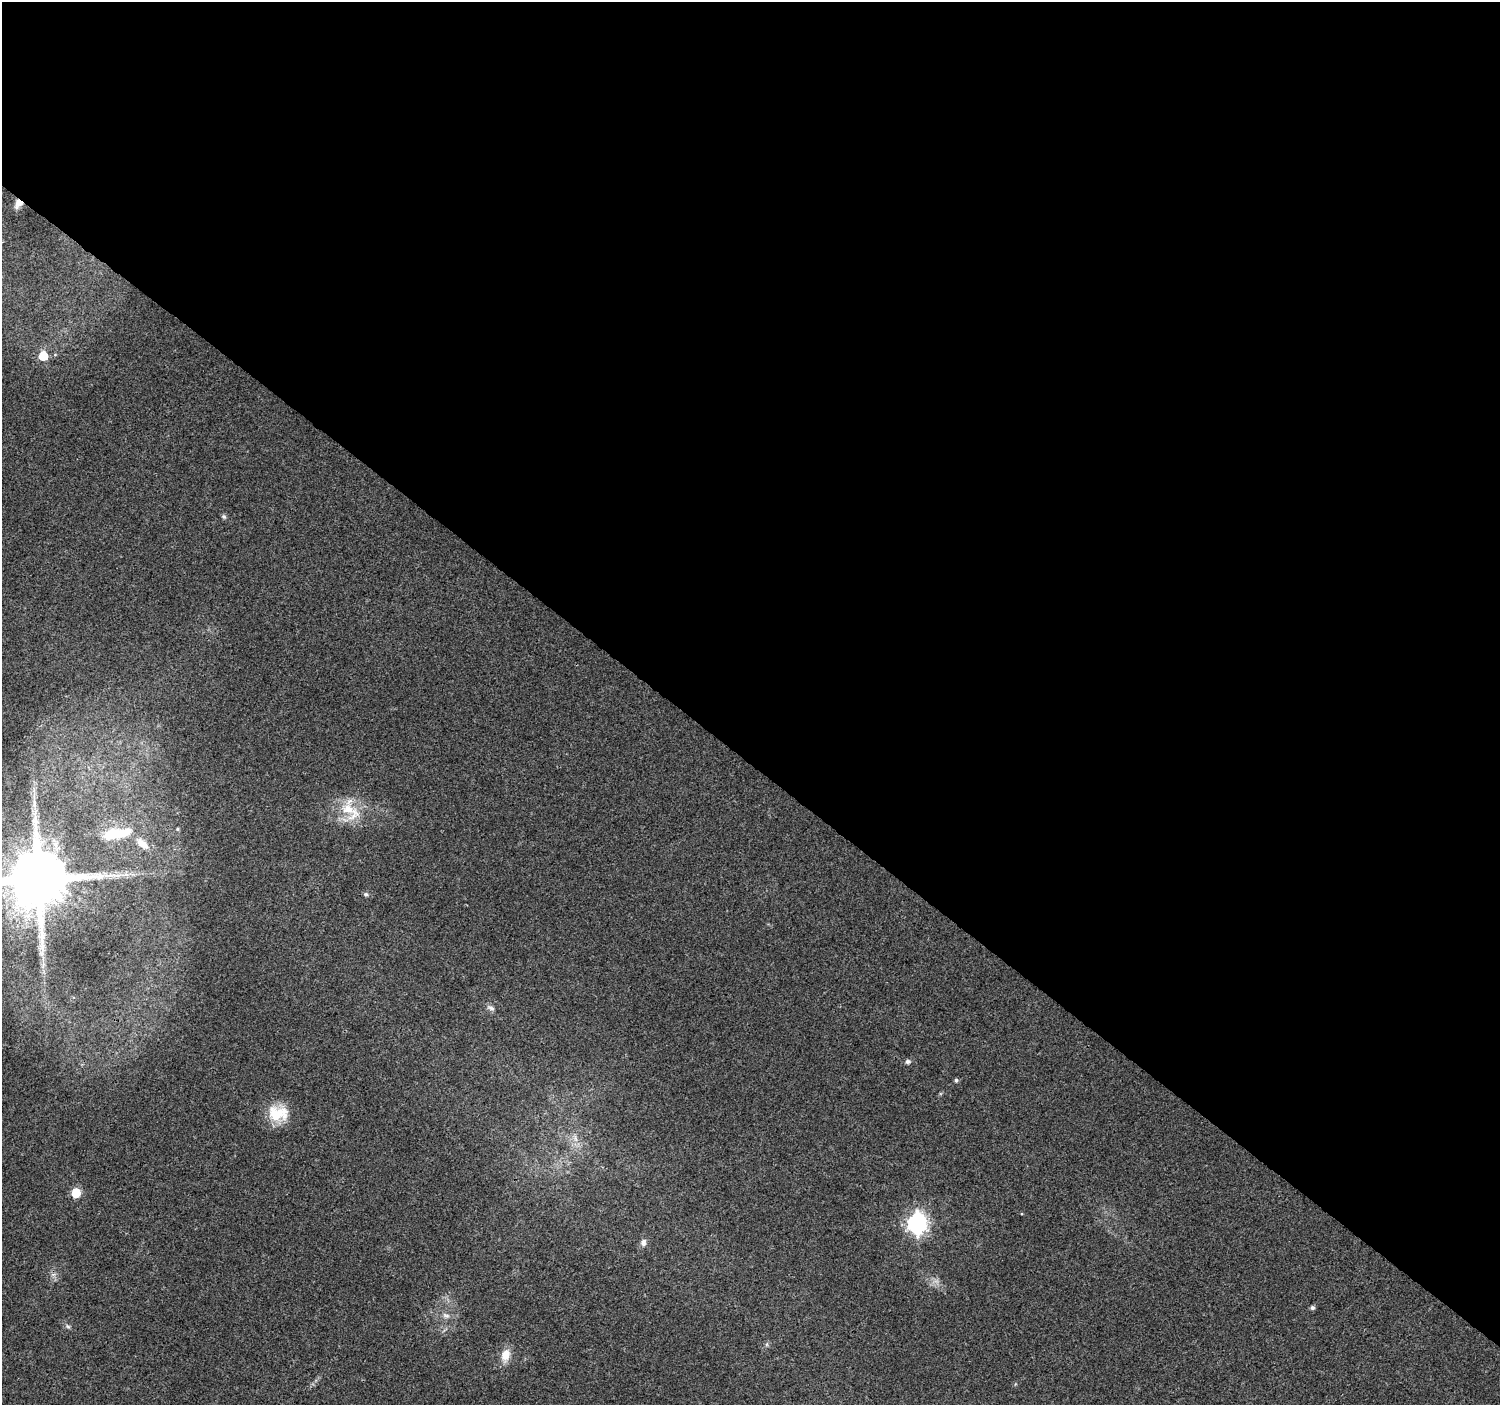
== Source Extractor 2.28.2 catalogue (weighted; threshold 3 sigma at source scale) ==
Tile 3 of 4 x 4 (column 3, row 1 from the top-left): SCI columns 3007-4504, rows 4387-5789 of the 6010 x 6031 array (HDU 1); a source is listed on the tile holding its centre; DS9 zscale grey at full resolution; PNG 1502 x 1407 px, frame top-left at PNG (2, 2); no overlay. Shown black and unused: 54% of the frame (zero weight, under 3 of 4 exposures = <1% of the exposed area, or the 3 px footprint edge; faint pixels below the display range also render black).
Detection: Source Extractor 2.28.2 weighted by HDU 2 'WHT'; one run over the whole footprint, this tile lists its part. Background 0.0216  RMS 0.0035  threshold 0.0159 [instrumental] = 3 sigma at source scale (4.5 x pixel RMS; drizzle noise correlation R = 1.50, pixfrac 1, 0.0396/0.0396 arcsec/px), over >= 5 px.
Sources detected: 25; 1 long thin detection or spike segment (spike, bleed or trail) — not listed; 1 inside a brighter listed object's ellipse — not listed separately; the other 23 listed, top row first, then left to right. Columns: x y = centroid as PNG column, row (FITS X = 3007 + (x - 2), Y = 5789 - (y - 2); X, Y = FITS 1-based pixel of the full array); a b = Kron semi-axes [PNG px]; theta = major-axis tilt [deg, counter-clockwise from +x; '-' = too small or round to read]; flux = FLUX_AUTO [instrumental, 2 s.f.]
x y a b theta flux
18 203 9 7 56 2.8
43 356 6 6 - 13
224 516 6 6 - 0.66
34 803 14 5 -80 2.2
348 809 21 17 -12 9.9
177 829 4 4 - 0.41
112 834 23 13 15 9.6
142 844 19 10 -41 4
39 879 16 15 - 3600
366 894 7 5 -1 0.63
491 1008 12 6 -30 1.2
908 1062 7 6 - 0.94
956 1080 5 4 - 0.72
278 1113 29 20 -2 10
575 1139 10 4 -77 1.3
76 1193 6 6 - 12
917 1223 8 7 - 160
643 1242 9 7 82 1.5
1312 1308 5 5 - 0.83
446 1315 11 6 -19 1.5
68 1326 7 5 -30 0.69
767 1344 6 4 72 0.55
505 1355 15 10 75 4.5
Overlapping masked pixels (flux is a lower limit): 1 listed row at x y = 18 203
Isophote crosses this tile's border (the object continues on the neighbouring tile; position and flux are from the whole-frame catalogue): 1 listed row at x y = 39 879